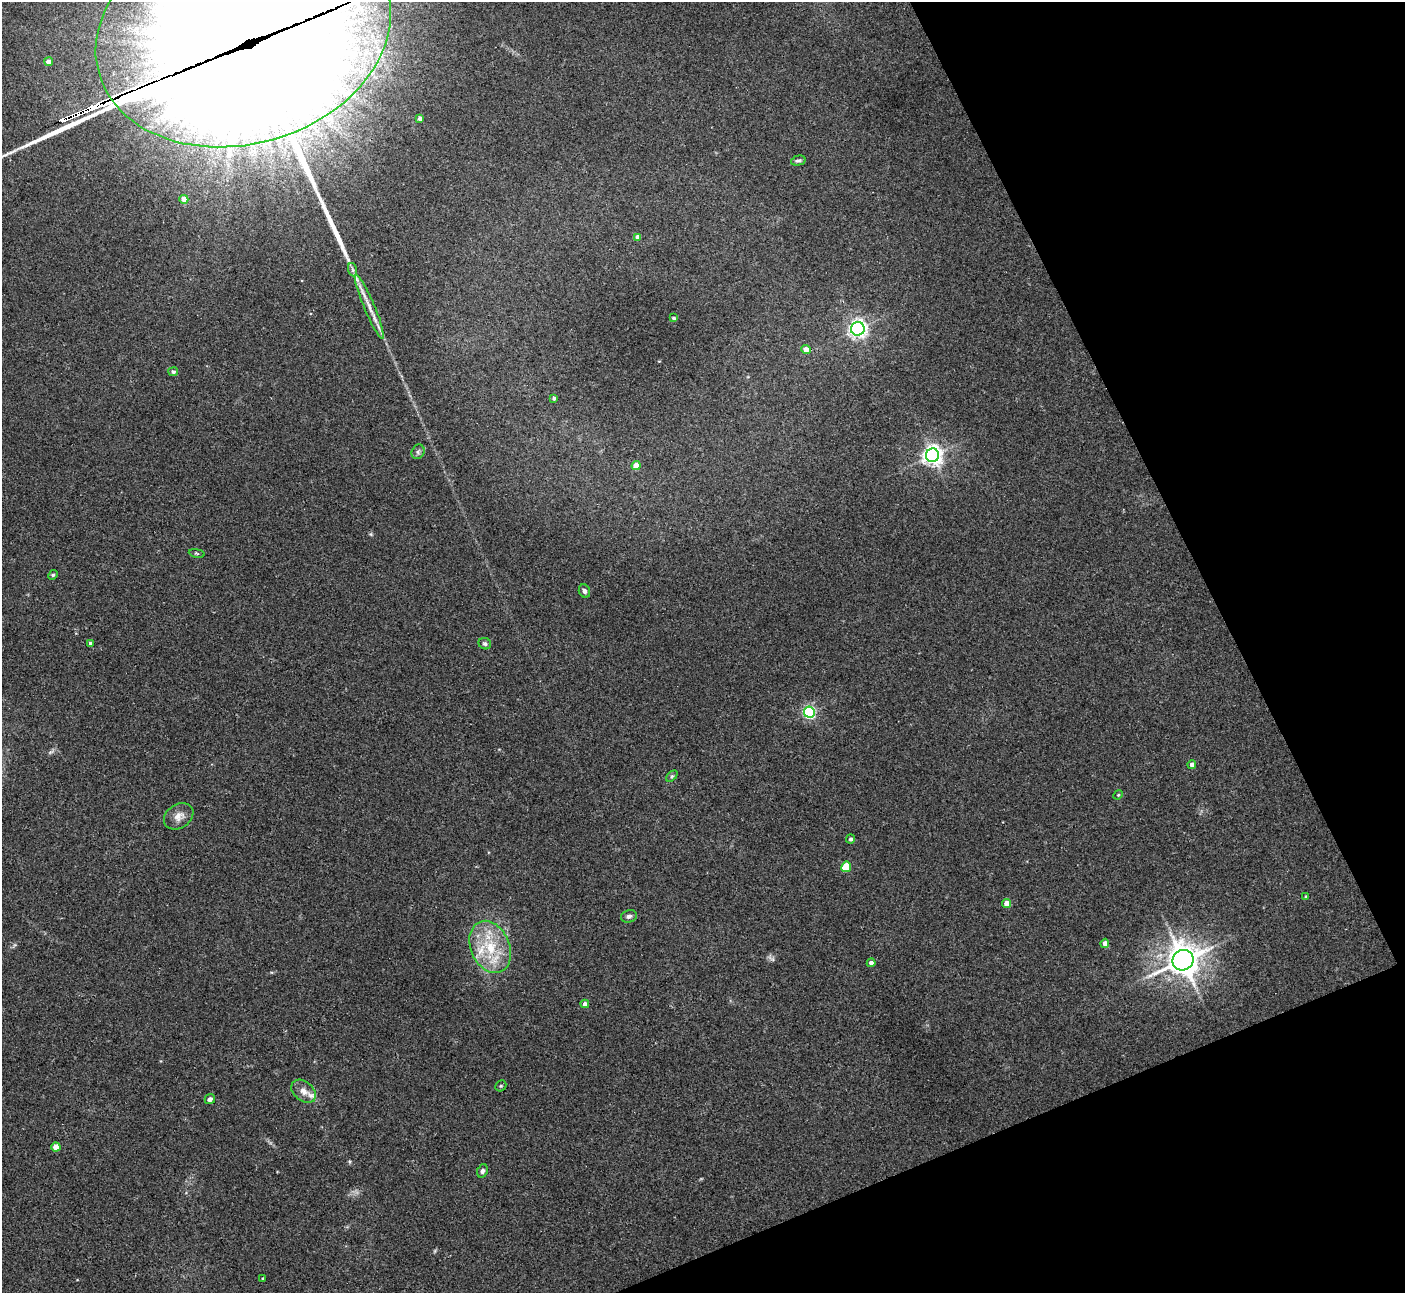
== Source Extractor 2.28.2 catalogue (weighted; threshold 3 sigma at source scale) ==
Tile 12 of 4 x 4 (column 4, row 3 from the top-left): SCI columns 4252-5654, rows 1478-2768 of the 5684 x 5663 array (HDU 1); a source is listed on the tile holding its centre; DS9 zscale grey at full resolution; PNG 1407 x 1295 px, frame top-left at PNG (2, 2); each listed source drawn as its Kron ellipse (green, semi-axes under 4 px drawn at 4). Shown black and unused: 21% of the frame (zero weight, under 2 of 3 exposures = <1% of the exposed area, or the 3 px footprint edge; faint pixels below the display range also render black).
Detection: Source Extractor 2.28.2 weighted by HDU 2 'WHT'; one run over the whole footprint, this tile lists its part. Background 0.0444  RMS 0.0076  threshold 0.0341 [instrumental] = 3 sigma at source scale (4.5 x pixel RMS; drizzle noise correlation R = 1.50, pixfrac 1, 0.05/0.05 arcsec/px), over >= 5 px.
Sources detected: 48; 2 inside a brighter object's white glare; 1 long thin detection or spike segment (spike, bleed or trail) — neither listed nor drawn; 3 inside a brighter listed object's ellipse — not listed separately; the other 42 listed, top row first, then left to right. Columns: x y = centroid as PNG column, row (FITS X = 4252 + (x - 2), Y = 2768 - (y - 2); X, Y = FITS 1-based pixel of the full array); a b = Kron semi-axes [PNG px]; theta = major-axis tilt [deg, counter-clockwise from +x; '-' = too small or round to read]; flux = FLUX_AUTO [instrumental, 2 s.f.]
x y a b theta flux
243 33 150 111 16 55000
49 62 4 4 - 4.7
420 118 4 4 - 3.4
798 161 7 5 14 1.7
184 199 4 4 - 8.6
638 237 4 4 - 6.2
353 270 7 4 -71 1.5
369 306 35 5 -67 9.4
674 318 4 3 - 1.2
858 329 7 7 - 270
806 349 4 4 - 7
173 372 5 4 - 1.6
554 398 4 4 - 1.9
418 452 7 6 - 2
932 455 7 6 - 420
636 466 4 4 - 12
197 553 8 4 -9 1.1
53 575 5 4 - 0.95
584 591 7 5 -66 2.2
90 643 4 4 - 1.7
485 644 6 5 - 1.7
809 712 5 5 - 120
1192 764 4 4 - 3.3
672 776 7 4 44 1.2
1118 795 5 4 - 0.74
179 816 16 12 34 6.5
851 839 4 4 - 1.5
846 867 5 5 - 21
1305 896 4 2 - 0.62
1006 903 4 4 - 5.8
629 916 8 6 15 2.2
1105 943 4 4 - 4
490 947 27 19 -67 32
1183 960 11 10 - 1300
871 963 4 4 - 2.5
585 1004 4 4 - 3.5
501 1086 6 5 - 0.98
304 1091 14 9 -40 5.6
210 1099 5 5 - 2.6
56 1147 4 4 - 10
482 1171 7 5 67 2
263 1278 3 2 - 0.55
Overlapping masked pixels (flux is a lower limit): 1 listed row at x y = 243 33
Isophote crosses this tile's border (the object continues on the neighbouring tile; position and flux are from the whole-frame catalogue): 1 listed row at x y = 243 33